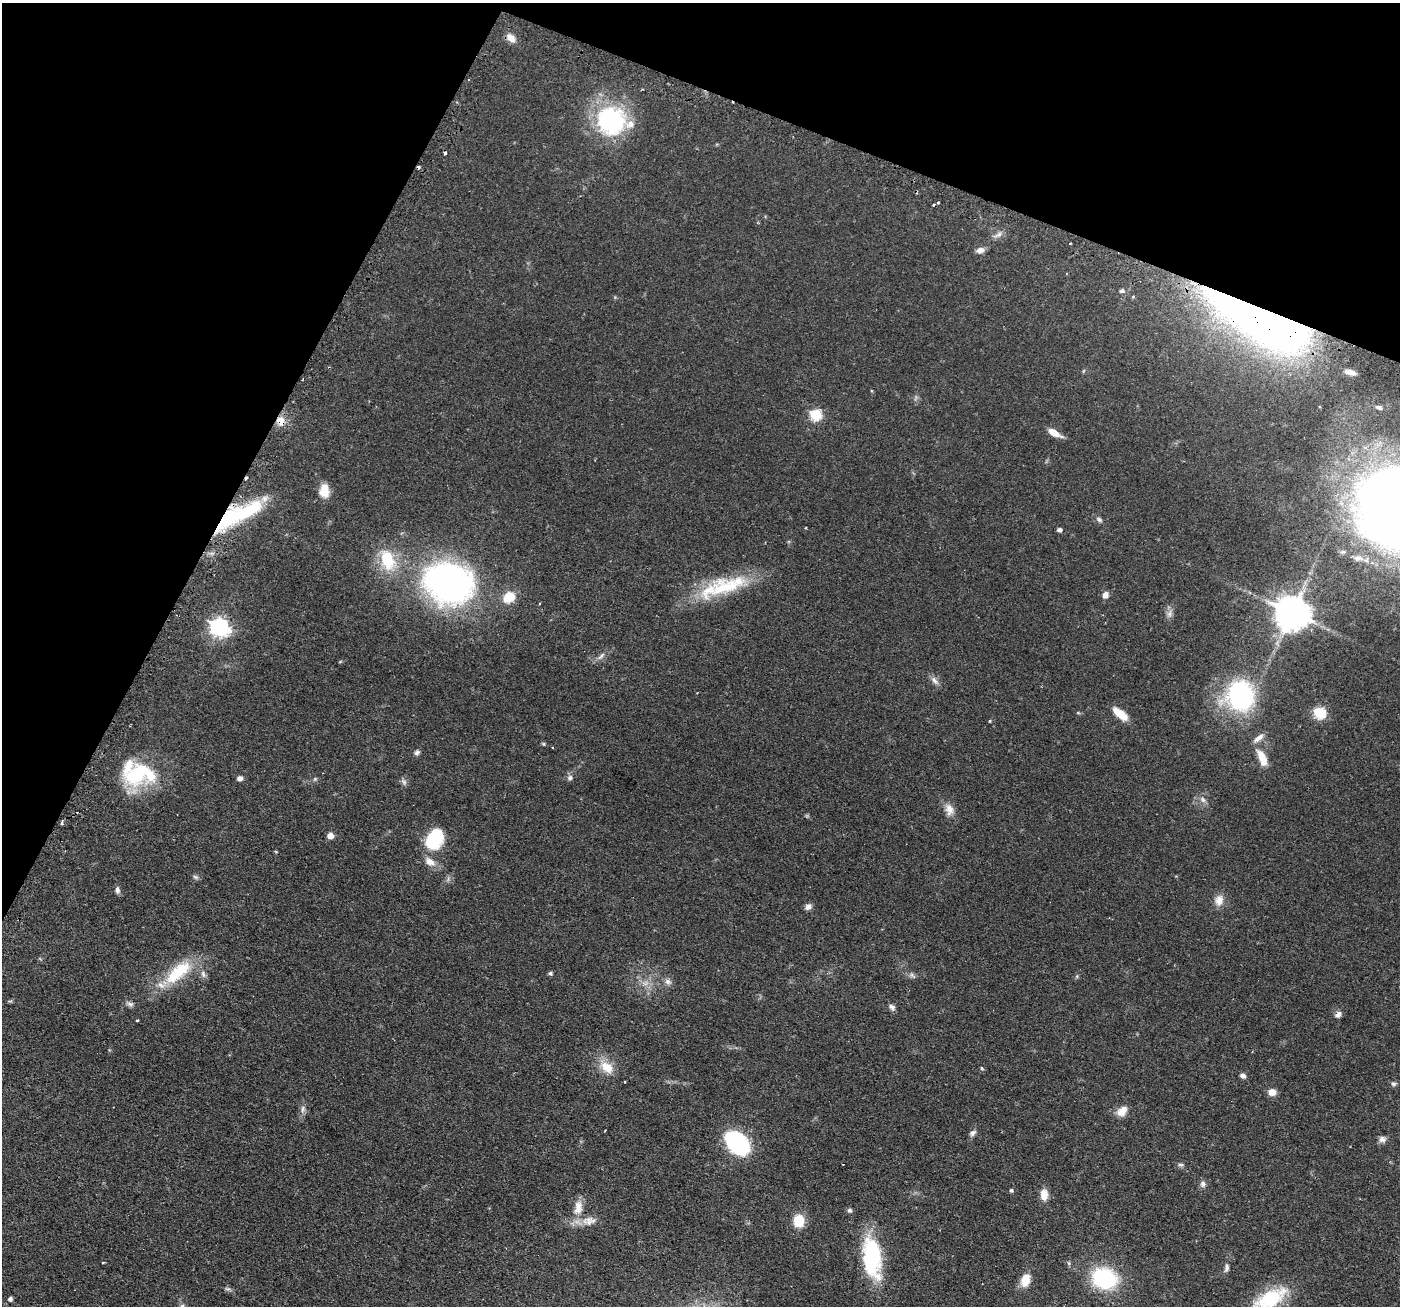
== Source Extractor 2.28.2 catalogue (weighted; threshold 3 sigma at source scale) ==
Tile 2 of 4 x 4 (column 2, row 1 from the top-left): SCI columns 1441-2838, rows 4082-5385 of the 5676 x 5691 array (HDU 1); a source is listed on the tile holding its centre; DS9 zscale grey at full resolution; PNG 1402 x 1308 px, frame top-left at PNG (2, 3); no overlay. Shown black and unused: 22% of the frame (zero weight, under 2 of 3 exposures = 4% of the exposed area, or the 3 px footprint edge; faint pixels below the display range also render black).
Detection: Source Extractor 2.28.2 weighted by HDU 2 'WHT'; one run over the whole footprint, this tile lists its part. Background 0.0608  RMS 0.0049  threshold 0.0219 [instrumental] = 3 sigma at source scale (4.5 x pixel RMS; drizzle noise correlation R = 1.50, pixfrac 1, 0.05/0.05 arcsec/px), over >= 5 px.
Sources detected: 109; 1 too faint to see at this stretch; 1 inside a brighter object's white glare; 5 cosmic-ray / hot-pixel residue — not listed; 5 inside a brighter listed object's ellipse — not listed separately; the other 97 listed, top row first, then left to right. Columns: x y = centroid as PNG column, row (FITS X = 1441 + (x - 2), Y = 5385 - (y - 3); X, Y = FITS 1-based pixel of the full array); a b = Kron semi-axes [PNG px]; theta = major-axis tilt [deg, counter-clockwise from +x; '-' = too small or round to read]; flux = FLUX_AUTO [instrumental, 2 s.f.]
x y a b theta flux
511 38 12 8 -46 4
610 121 32 31 - 60
938 202 3 3 - 1.5
998 235 17 7 24 2.4
1070 243 3 3 - 0.96
980 250 10 6 9 2.8
1122 291 7 5 16 1
1262 314 112 48 -32 440
1083 371 6 3 70 0.52
1379 407 9 5 -16 1.3
815 414 6 6 - 37
281 421 11 10 - 5.4
1054 433 14 6 -29 5.5
324 491 15 11 -89 6.7
228 518 50 21 34 43
1099 519 8 6 -33 1.3
806 528 3 2 - 0.41
1059 530 5 4 - 1.3
1343 552 7 5 3 1.2
1358 558 15 8 0 3.3
387 560 28 17 -69 20
448 583 53 43 -17 160
726 587 62 24 17 33
1105 595 7 6 - 3.1
509 597 12 10 29 11
1291 612 10 10 - 1200
1169 614 12 7 74 2.3
220 627 8 7 - 210
601 656 14 5 45 2
340 662 5 3 - 0.43
935 681 14 7 -49 2.4
1240 696 33 31 81 68
1078 713 6 4 -2 0.52
1319 713 6 6 - 48
1120 714 16 7 -39 9.4
990 721 4 4 - 0.49
1258 738 19 6 39 2.9
543 744 6 4 -22 0.63
417 752 7 7 - 1.4
1262 758 21 9 -65 7.5
139 774 40 29 21 38
240 778 7 6 - 1.7
570 778 8 7 - 1.6
315 779 7 4 45 0.71
404 782 10 6 -60 1.5
1203 800 9 7 -48 2
949 809 17 11 -67 4.5
62 823 5 4 - 0.79
330 835 5 5 - 5.6
434 839 22 15 63 27
276 852 5 3 - 0.4
430 862 15 9 -35 4.4
196 877 8 6 -17 1.1
117 890 9 5 -85 1.6
1219 900 15 12 77 4.5
808 907 9 7 40 2
178 972 43 17 40 24
550 973 6 4 -7 0.95
203 974 10 6 -74 2
912 975 11 5 -42 1.4
1077 976 6 4 72 0.62
668 982 10 8 -35 2.1
646 983 7 6 - 2
130 1004 11 6 -26 1.6
892 1007 10 6 -43 1.6
1338 1015 10 7 45 2
138 1020 3 2 - 0.72
607 1067 18 11 -40 9.4
982 1068 5 4 - 0.51
1243 1076 7 6 - 1.7
625 1082 3 2 - 0.54
1394 1084 8 7 - 1.2
1272 1092 9 7 1 3.7
303 1109 12 7 76 2
1122 1111 14 10 47 5.2
605 1130 3 2 - 0.35
973 1133 10 6 41 1.7
1382 1139 9 8 - 2.2
737 1143 18 12 -43 79
1181 1165 9 5 5 1.1
1203 1184 9 7 -88 1.8
1011 1190 5 4 - 0.93
1044 1195 13 9 -89 5
578 1208 24 13 78 7.5
849 1210 6 5 - 1.1
589 1221 22 12 6 6
799 1221 10 9 - 13
872 1257 41 17 -83 49
103 1262 3 3 - 0.71
1069 1263 6 4 -88 0.73
1226 1268 12 6 80 1.8
1104 1278 22 17 -17 50
1025 1280 13 9 72 8.6
228 1289 10 5 -17 1.1
10 1299 6 5 - 1.2
1270 1299 44 18 29 27
182 1306 7 5 -44 1.3
Overlapping masked pixels (flux is a lower limit): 3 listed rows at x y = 1262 314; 281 421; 228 518
Isophote crosses this tile's border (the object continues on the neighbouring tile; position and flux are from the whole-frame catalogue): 2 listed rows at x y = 1270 1299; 182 1306